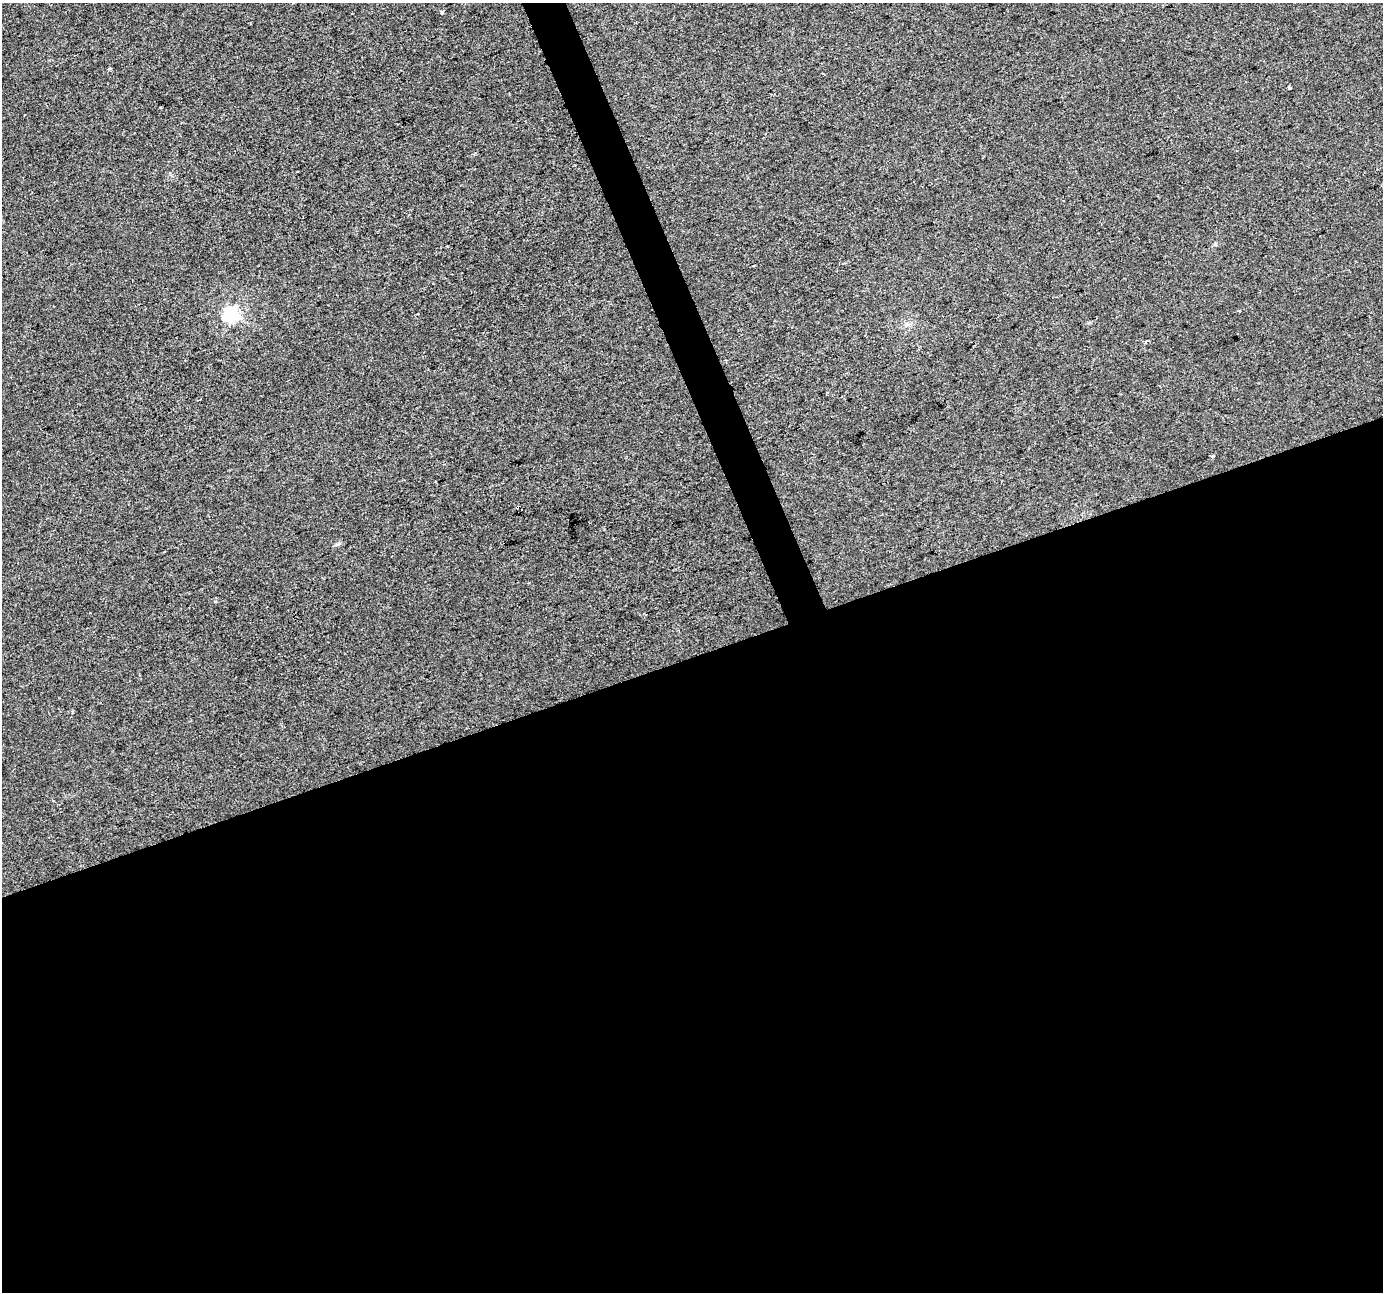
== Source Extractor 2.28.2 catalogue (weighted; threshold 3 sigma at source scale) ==
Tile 15 of 4 x 4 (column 3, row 4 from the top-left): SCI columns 2765-4145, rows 132-1421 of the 5527 x 5369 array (HDU 1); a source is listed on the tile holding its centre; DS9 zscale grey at full resolution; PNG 1385 x 1294 px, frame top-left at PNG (2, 3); no overlay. Shown black and unused: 51% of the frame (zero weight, under 2 of 3 exposures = <1% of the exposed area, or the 3 px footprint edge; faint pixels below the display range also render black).
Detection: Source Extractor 2.28.2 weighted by HDU 2 'WHT'; one run over the whole footprint, this tile lists its part. Background 4.48e-04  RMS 0.0058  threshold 0.0261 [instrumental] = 3 sigma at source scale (4.5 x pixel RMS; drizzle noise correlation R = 1.50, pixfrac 1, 0.0396/0.0396 arcsec/px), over >= 5 px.
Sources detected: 8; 1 cosmic-ray / hot-pixel residue — not listed; the other 7 listed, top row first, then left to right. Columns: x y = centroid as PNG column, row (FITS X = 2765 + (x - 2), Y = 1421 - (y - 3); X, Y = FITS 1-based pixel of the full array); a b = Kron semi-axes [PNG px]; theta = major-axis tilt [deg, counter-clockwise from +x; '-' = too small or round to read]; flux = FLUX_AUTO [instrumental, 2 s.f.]
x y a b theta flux
441 13 3 3 - 2.5
109 69 5 3 - 0.85
1289 88 3 3 - 3.4
447 246 3 3 - 1.3
231 314 7 6 - 140
1146 341 3 3 - 7.1
1212 456 5 3 - 2.6